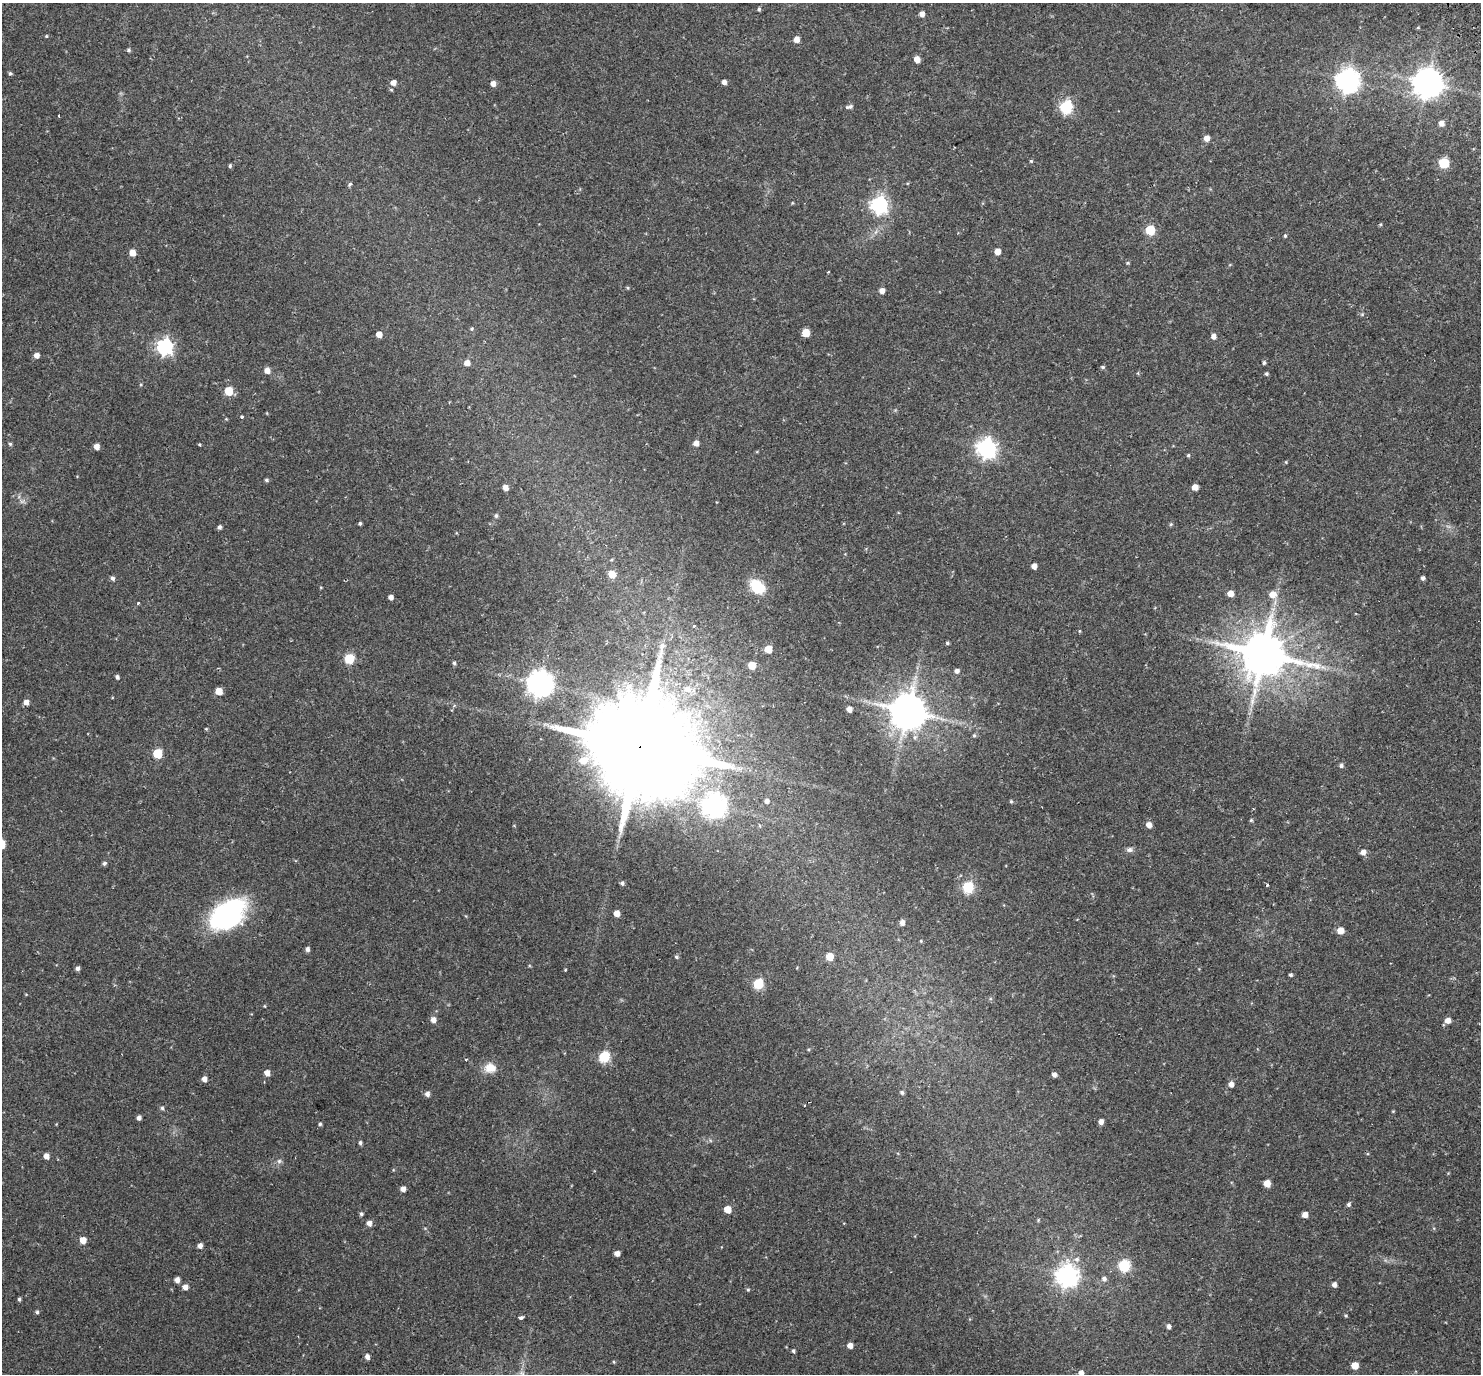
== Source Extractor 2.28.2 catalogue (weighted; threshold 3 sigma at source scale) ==
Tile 10 of 4 x 4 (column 2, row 3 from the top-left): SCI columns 1548-3026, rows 1591-2962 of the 6057 x 5985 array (HDU 1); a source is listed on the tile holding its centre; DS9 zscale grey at full resolution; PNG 1483 x 1376 px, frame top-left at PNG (2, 3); no overlay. Shown black and unused: <1% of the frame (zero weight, under 2 of 3 exposures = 5% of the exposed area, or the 3 px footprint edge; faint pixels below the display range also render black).
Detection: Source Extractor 2.28.2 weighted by HDU 2 'WHT'; one run over the whole footprint, this tile lists its part. Background 0.106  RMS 0.0059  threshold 0.0263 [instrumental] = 3 sigma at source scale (4.5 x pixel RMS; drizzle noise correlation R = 1.50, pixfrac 1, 0.0396/0.0396 arcsec/px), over >= 5 px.
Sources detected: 163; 1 cosmic-ray / hot-pixel residue — not listed; the other 162 listed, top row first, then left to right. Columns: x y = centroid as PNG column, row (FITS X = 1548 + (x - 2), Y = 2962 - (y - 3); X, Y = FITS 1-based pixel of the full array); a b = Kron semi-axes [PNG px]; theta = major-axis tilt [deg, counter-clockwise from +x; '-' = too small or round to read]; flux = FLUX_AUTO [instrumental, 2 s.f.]
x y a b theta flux
759 9 5 4 - 0.87
922 14 5 4 - 3
1418 28 5 3 - 0.43
46 36 3 3 - 0.69
797 39 5 5 - 4
128 50 5 4 - 0.85
917 59 6 5 - 4.5
10 73 5 4 - 0.77
1348 80 8 8 - 410
393 82 6 5 - 3.1
724 82 4 4 - 2.2
493 83 5 5 - 3.1
1428 83 9 9 - 800
849 107 9 5 14 1.4
1066 107 6 6 - 68
59 116 3 2 - 0.62
1441 123 6 5 - 3.6
1207 138 5 5 - 3.6
1031 161 5 4 - 0.56
1444 163 6 6 - 33
230 166 5 4 - 0.8
350 184 5 3 - 1.1
792 203 5 3 - 0.41
879 205 7 7 - 170
1150 230 6 5 - 26
1285 236 5 4 - 0.62
997 251 5 5 - 4.8
132 253 5 5 - 5.8
1128 263 5 4 - 0.62
828 272 3 2 - 0.48
628 288 5 3 - 0.57
882 291 5 5 - 3.2
472 329 5 4 - 0.69
806 333 5 5 - 11
379 334 5 5 - 4.2
1214 336 5 5 - 2.8
165 346 7 6 - 150
36 355 5 5 - 3
467 363 5 5 - 3.6
1264 363 5 4 - 0.89
1103 367 5 4 - 0.84
267 370 6 5 - 3.5
1266 374 4 4 - 0.79
229 391 5 5 - 15
241 417 3 3 - 1.4
696 443 5 5 - 3.3
10 444 4 4 - 0.76
200 445 3 3 - 0.52
96 446 5 5 - 3.6
986 448 7 7 - 250
1188 455 5 4 - 0.61
1286 462 4 4 - 0.47
266 480 5 4 - 0.92
505 487 5 5 - 3.4
1195 487 5 5 - 4.4
22 501 7 4 18 1.1
496 516 5 5 - 1
360 523 4 4 - 0.81
1171 524 5 5 - 0.66
219 527 5 4 - 1.4
1034 566 4 4 - 3.2
612 574 6 5 - 7.5
113 578 5 5 - 1.4
1423 578 5 4 - 1.3
757 586 18 12 -41 16
1230 593 5 5 - 4.6
1272 594 8 7 - 5
391 597 4 4 - 2.7
138 603 4 3 - 0.74
694 626 3 3 - 1.3
1079 631 5 3 - 0.45
947 643 5 4 - 0.77
768 649 5 5 - 9.9
1263 654 13 12 - 2600
349 659 6 5 - 29
454 663 5 4 - 0.91
752 665 5 5 - 8.8
957 671 6 5 - 1.9
117 677 5 4 - 1.2
540 684 8 8 - 560
688 689 11 9 -8 4.2
219 691 5 5 - 8
26 702 5 5 - 3
454 706 5 3 - 0.63
849 709 4 4 - 3.1
908 711 10 10 - 1500
206 729 5 3 - 0.44
974 735 5 4 - 0.86
640 746 40 24 30 16000
158 753 6 5 - 25
1341 765 5 5 - 1.3
767 801 6 6 - 1.9
1011 801 5 4 - 0.63
714 805 8 8 - 380
1251 820 4 4 - 0.66
1149 825 5 5 - 3.4
1129 850 9 7 5 1.7
1363 852 5 5 - 3.1
104 863 5 5 - 1.1
622 883 5 4 - 1.2
1267 885 3 3 - 1.5
968 887 6 6 - 45
617 913 5 5 - 4.8
228 914 43 26 37 68
902 922 5 4 - 2.9
1341 930 5 5 - 6.5
921 941 5 3 - 0.46
307 949 5 4 - 1.7
676 957 5 5 - 0.84
830 957 5 5 - 10
77 968 4 4 - 1.6
565 970 4 3 - 0.39
1290 975 3 3 - 0.9
758 984 6 6 - 36
265 1006 4 3 - 0.42
433 1020 5 5 - 3.1
1448 1020 5 5 - 3.7
604 1057 6 6 - 43
490 1068 15 12 -6 6.2
267 1073 5 5 - 3.6
1054 1075 4 4 - 2.3
204 1079 5 5 - 3
1231 1084 6 5 - 2.8
902 1092 5 5 - 0.96
427 1094 5 5 - 2
162 1108 5 4 - 0.91
139 1118 4 4 - 2
1101 1122 5 4 - 2.7
320 1124 4 4 - 0.91
360 1143 5 4 - 1
46 1156 5 4 - 3.2
279 1161 6 6 - 1.2
1267 1183 5 5 - 6.3
403 1189 5 4 - 2.9
1349 1204 5 5 - 1.1
727 1209 5 5 - 9
361 1214 5 4 - 0.97
1305 1215 5 5 - 3.7
369 1223 5 5 - 2.8
83 1240 5 5 - 6
200 1246 5 4 - 2.6
617 1253 4 4 - 3.1
1077 1259 7 6 - 1.8
1124 1266 6 6 - 48
1067 1275 8 8 - 350
1104 1279 6 6 - 1.5
177 1280 5 4 - 2.8
1334 1284 5 4 - 2.1
185 1287 5 5 - 3.2
748 1290 5 4 - 0.58
19 1299 5 4 - 0.81
37 1312 4 4 - 0.97
1346 1316 5 4 - 0.59
520 1317 4 3 - 2.3
1169 1326 5 4 - 1.6
850 1346 5 5 - 3.1
793 1351 5 4 - 0.9
367 1357 5 4 - 2.4
614 1362 4 3 - 0.51
1355 1365 5 5 - 6.6
521 1373 9 6 66 2.1
1081 1373 5 5 - 2.7
Overlapping masked pixels (flux is a lower limit): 1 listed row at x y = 640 746
Isophote crosses this tile's border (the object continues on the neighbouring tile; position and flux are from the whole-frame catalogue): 2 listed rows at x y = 521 1373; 1081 1373